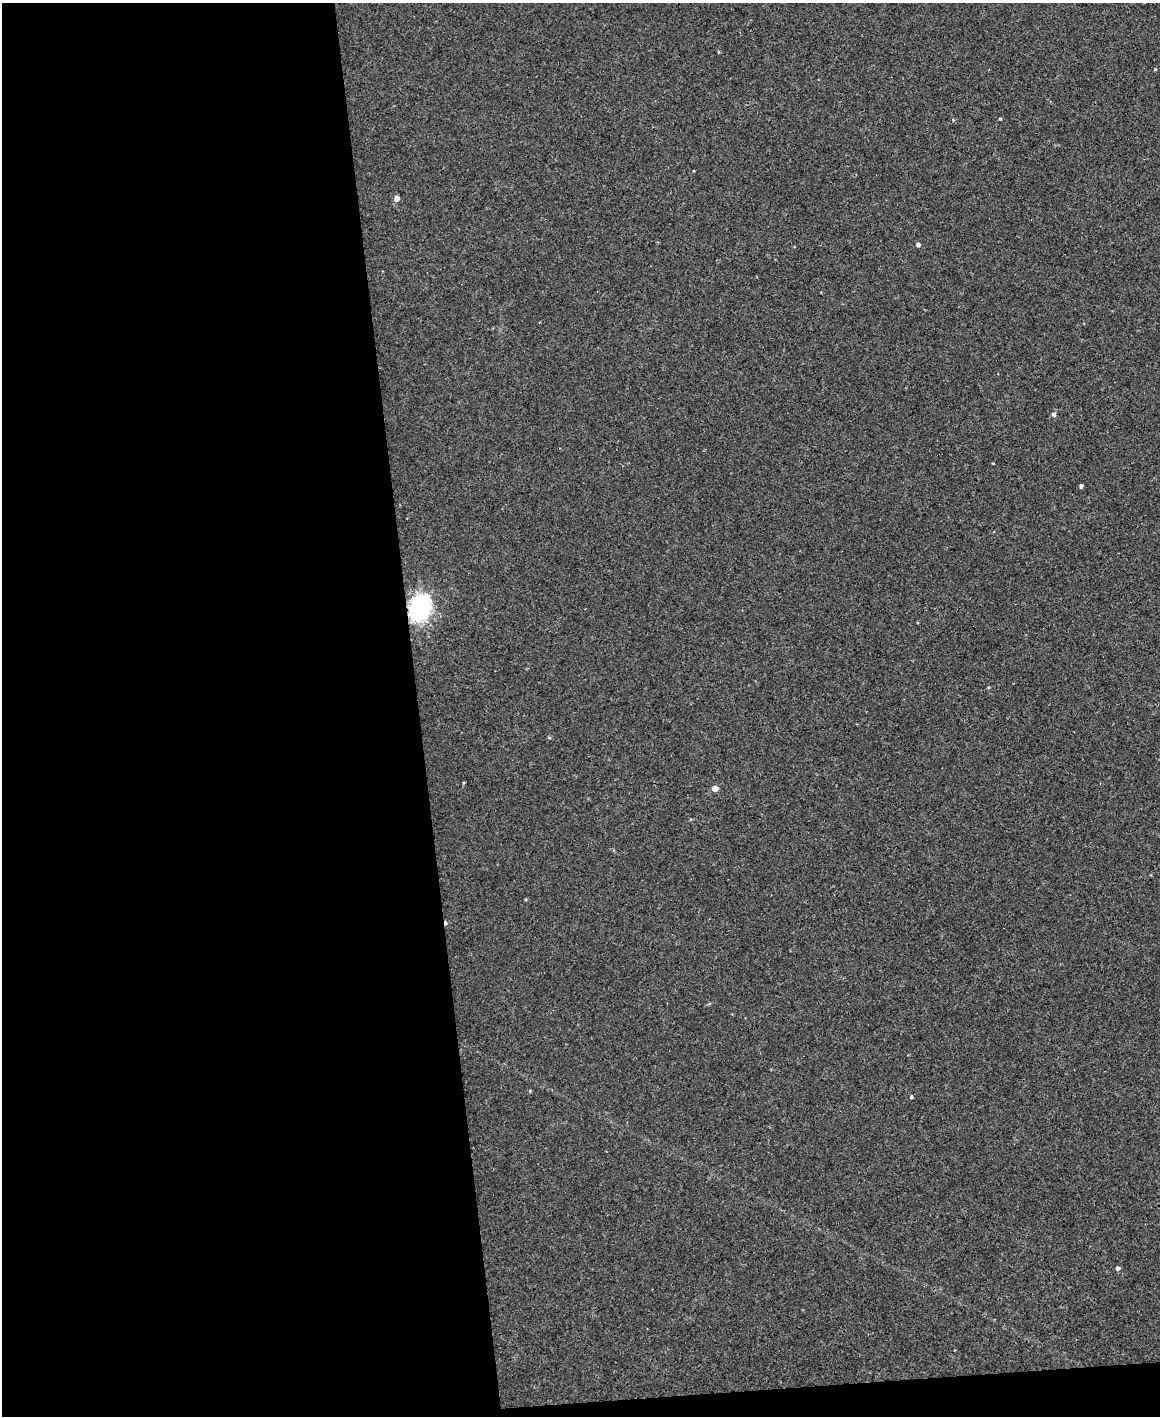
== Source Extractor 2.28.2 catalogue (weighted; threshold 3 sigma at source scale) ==
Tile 9 of 4 x 3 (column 1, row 3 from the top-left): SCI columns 1-1158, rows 134-1547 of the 4630 x 4614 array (HDU 1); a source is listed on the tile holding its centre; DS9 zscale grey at full resolution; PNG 1162 x 1418 px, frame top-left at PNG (2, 3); no overlay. Shown black and unused: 37% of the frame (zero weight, under 3 of 4 exposures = <1% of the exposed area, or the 3 px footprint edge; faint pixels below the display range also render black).
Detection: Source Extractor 2.28.2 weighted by HDU 2 'WHT'; one run over the whole footprint, this tile lists its part. Background 0.00112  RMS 0.0035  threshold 0.0157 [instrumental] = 3 sigma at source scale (4.5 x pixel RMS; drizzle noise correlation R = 1.50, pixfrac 1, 0.05/0.05 arcsec/px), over >= 5 px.
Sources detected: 14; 1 cosmic-ray / hot-pixel residue — not listed; the other 13 listed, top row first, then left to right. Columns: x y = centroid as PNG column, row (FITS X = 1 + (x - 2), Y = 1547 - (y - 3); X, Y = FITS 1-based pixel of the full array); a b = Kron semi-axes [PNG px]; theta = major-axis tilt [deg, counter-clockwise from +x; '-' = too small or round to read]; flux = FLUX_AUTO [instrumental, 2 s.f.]
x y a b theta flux
1155 69 4 3 - 0.29
1000 119 3 3 - 0.36
397 198 4 4 - 2.3
918 245 4 4 - 0.94
1054 415 6 5 - 0.56
993 463 3 2 - 0.25
1081 486 4 3 - 0.83
420 608 21 16 72 37
549 737 5 3 - 0.34
715 788 4 4 - 3.8
530 1091 4 4 - 0.29
911 1097 4 3 - 0.45
1118 1268 5 4 - 0.85
Overlapping masked pixels (flux is a lower limit): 1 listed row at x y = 420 608